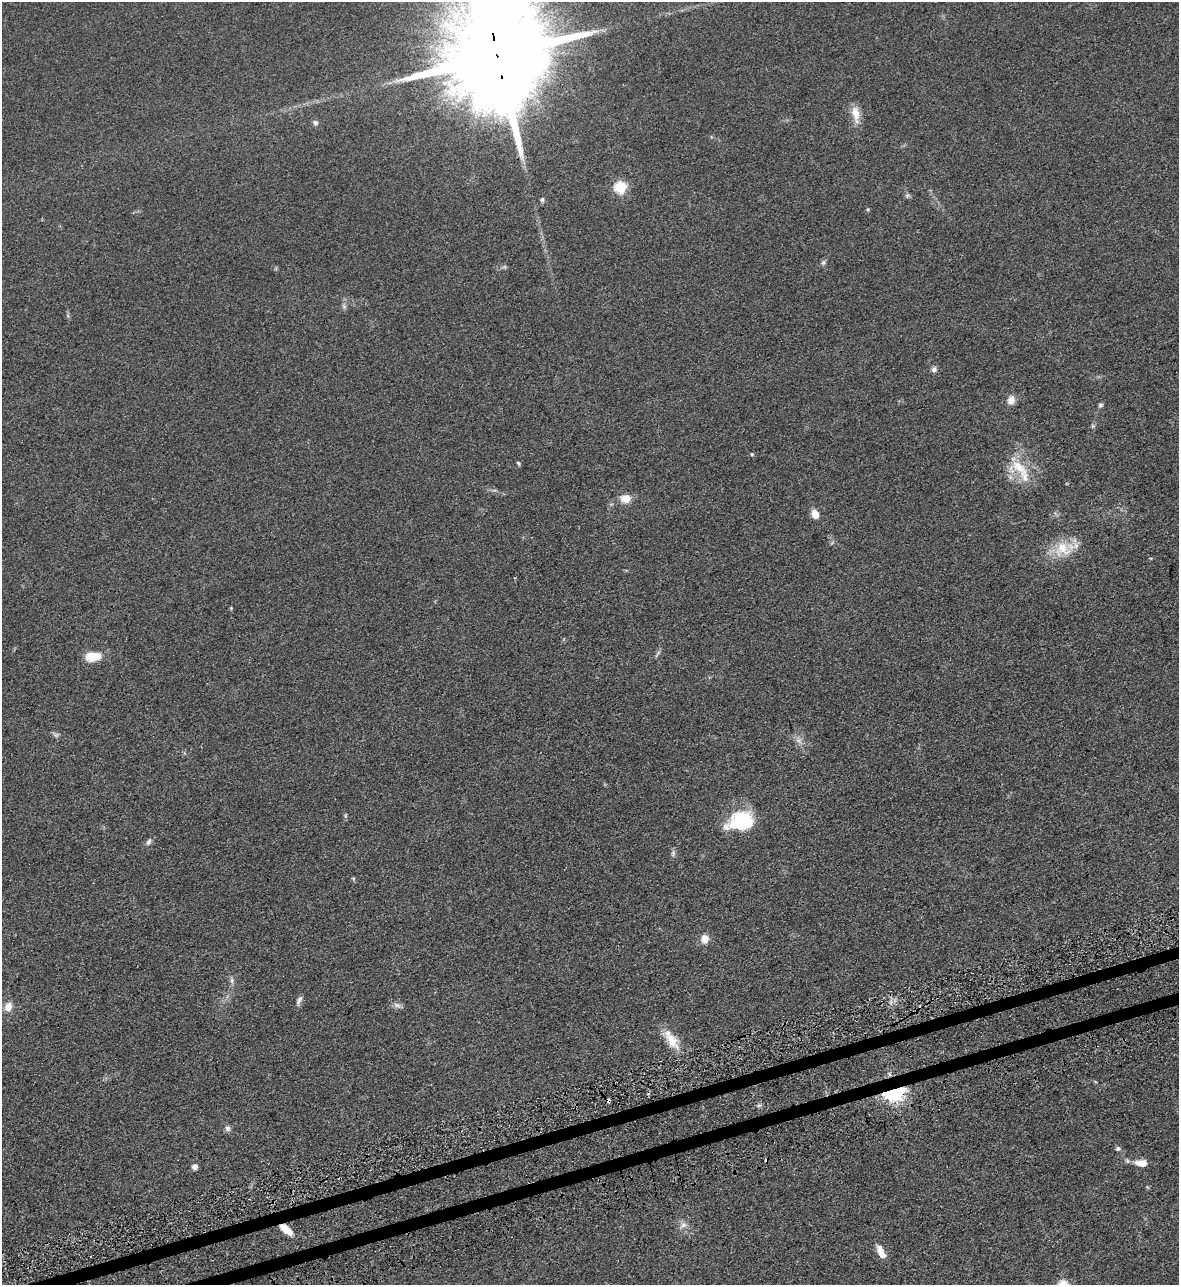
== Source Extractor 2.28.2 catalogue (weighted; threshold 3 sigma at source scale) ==
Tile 7 of 4 x 4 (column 3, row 2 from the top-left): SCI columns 2538-3714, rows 2618-3900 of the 5195 x 5235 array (HDU 1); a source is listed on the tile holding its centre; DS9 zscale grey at full resolution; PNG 1181 x 1287 px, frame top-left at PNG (2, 2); no overlay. Shown black and unused: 2% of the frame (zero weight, under 3 of 5 exposures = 4% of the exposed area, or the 3 px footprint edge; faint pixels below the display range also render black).
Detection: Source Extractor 2.28.2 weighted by HDU 2 'WHT'; one run over the whole footprint, this tile lists its part. Background 0.047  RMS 0.0063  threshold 0.0284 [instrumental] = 3 sigma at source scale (4.5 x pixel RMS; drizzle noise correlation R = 1.50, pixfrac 1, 0.05/0.05 arcsec/px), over >= 5 px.
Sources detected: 47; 1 too faint to see at this stretch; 1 cosmic-ray / hot-pixel residue — not listed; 2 inside a brighter listed object's ellipse — not listed separately; the other 43 listed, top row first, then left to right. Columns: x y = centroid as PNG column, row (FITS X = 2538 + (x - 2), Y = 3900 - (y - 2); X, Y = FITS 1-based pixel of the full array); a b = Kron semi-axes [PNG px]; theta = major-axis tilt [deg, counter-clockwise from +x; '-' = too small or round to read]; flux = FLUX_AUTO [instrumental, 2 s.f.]
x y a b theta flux
497 56 35 23 -77 23000
855 113 20 10 -76 7.7
315 123 7 6 - 1.8
620 187 6 6 - 53
907 195 7 6 - 1.2
542 200 7 5 75 1.2
868 209 4 4 - 0.71
823 263 8 6 73 1.4
344 306 7 5 -69 1.4
934 369 7 7 - 1.9
1011 400 11 8 76 4.8
1100 405 5 5 - 1.2
1093 426 6 4 -71 0.81
752 454 5 4 - 0.7
518 463 6 4 -60 0.88
1019 467 32 15 -44 17
625 498 13 10 2 6.6
815 514 9 7 -66 5.7
1062 549 30 19 11 18
231 608 5 4 - 0.6
93 656 17 10 3 12
56 735 7 5 43 1.1
741 822 27 19 17 38
148 842 11 6 62 1.9
673 853 9 5 -83 1.5
353 878 6 4 -18 0.68
705 939 11 9 83 5.2
232 980 9 4 -90 1.6
299 1000 13 5 61 2.3
397 1005 11 6 -19 2.3
8 1007 11 9 60 5.2
672 1040 28 13 -54 11
894 1092 7 5 17 370
608 1100 4 3 - 2.9
759 1105 7 4 18 1.1
228 1128 8 7 - 1.9
1118 1149 6 6 - 1.4
1127 1161 7 5 -68 1.2
1141 1163 14 7 -3 6.8
195 1166 5 5 - 4.1
683 1225 10 7 33 3
286 1229 15 6 -39 9.2
881 1252 16 7 -64 7
Overlapping masked pixels (flux is a lower limit): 4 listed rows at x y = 497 56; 894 1092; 608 1100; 286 1229
Isophote crosses this tile's border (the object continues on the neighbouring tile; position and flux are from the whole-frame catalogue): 1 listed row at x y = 497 56